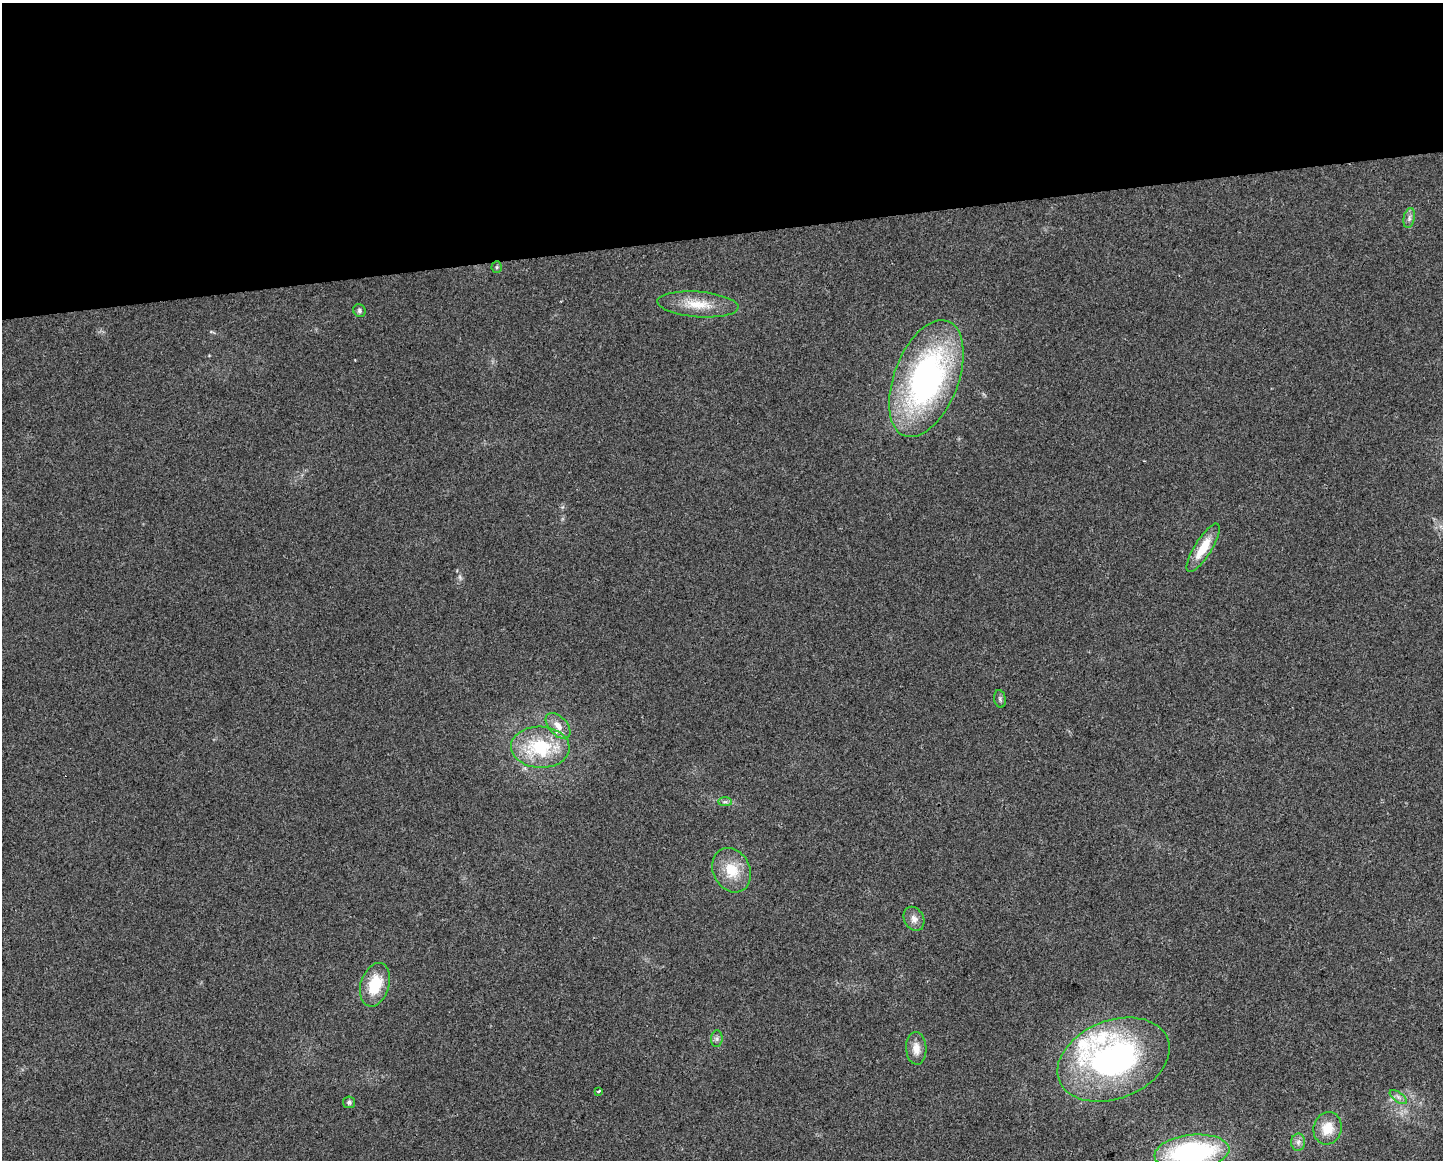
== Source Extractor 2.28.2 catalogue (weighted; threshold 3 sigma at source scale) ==
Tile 2 of 3 x 4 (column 2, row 1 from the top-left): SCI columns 1453-2893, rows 3476-4633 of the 4391 x 4633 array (HDU 1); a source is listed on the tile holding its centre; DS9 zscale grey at full resolution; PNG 1445 x 1162 px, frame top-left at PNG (2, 3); each listed source drawn as its Kron ellipse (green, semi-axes under 4 px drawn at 4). Shown black and unused: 20% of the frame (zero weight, under 2 of 3 exposures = <1% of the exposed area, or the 3 px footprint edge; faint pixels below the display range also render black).
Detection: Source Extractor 2.28.2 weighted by HDU 2 'WHT'; one run over the whole footprint, this tile lists its part. Background 0.0515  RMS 0.0069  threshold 0.0308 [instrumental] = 3 sigma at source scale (4.5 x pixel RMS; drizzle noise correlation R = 1.50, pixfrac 1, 0.0396/0.0396 arcsec/px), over >= 5 px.
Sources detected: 26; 1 too faint to see at this stretch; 1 cosmic-ray / hot-pixel residue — neither listed nor drawn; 2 inside a brighter listed object's ellipse — not listed separately; the other 22 listed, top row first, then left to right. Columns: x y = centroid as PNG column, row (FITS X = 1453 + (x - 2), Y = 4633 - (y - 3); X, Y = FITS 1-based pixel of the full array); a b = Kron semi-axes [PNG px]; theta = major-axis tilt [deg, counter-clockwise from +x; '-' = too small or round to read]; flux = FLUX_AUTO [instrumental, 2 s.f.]
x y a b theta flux
1409 218 10 5 77 2.4
497 267 5 5 - 0.98
698 304 40 12 -4 18
359 311 6 6 - 1.6
926 379 61 32 69 190
1203 548 28 8 58 16
1000 699 9 5 -81 1.6
558 726 15 9 -48 6.9
540 747 29 20 -3 43
725 802 7 4 0 1.5
732 870 23 18 -63 19
914 919 12 9 -62 4.5
375 985 22 14 73 22
717 1039 8 5 84 1.9
916 1048 16 10 -86 7.1
1114 1060 58 39 22 180
599 1091 3 2 - 1.2
1398 1097 10 5 -36 2.4
349 1102 6 6 - 1.6
1328 1128 16 14 72 13
1298 1142 8 7 - 2.7
1192 1152 37 17 6 130
Isophote crosses this tile's border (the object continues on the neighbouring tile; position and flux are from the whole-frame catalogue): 1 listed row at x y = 1192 1152